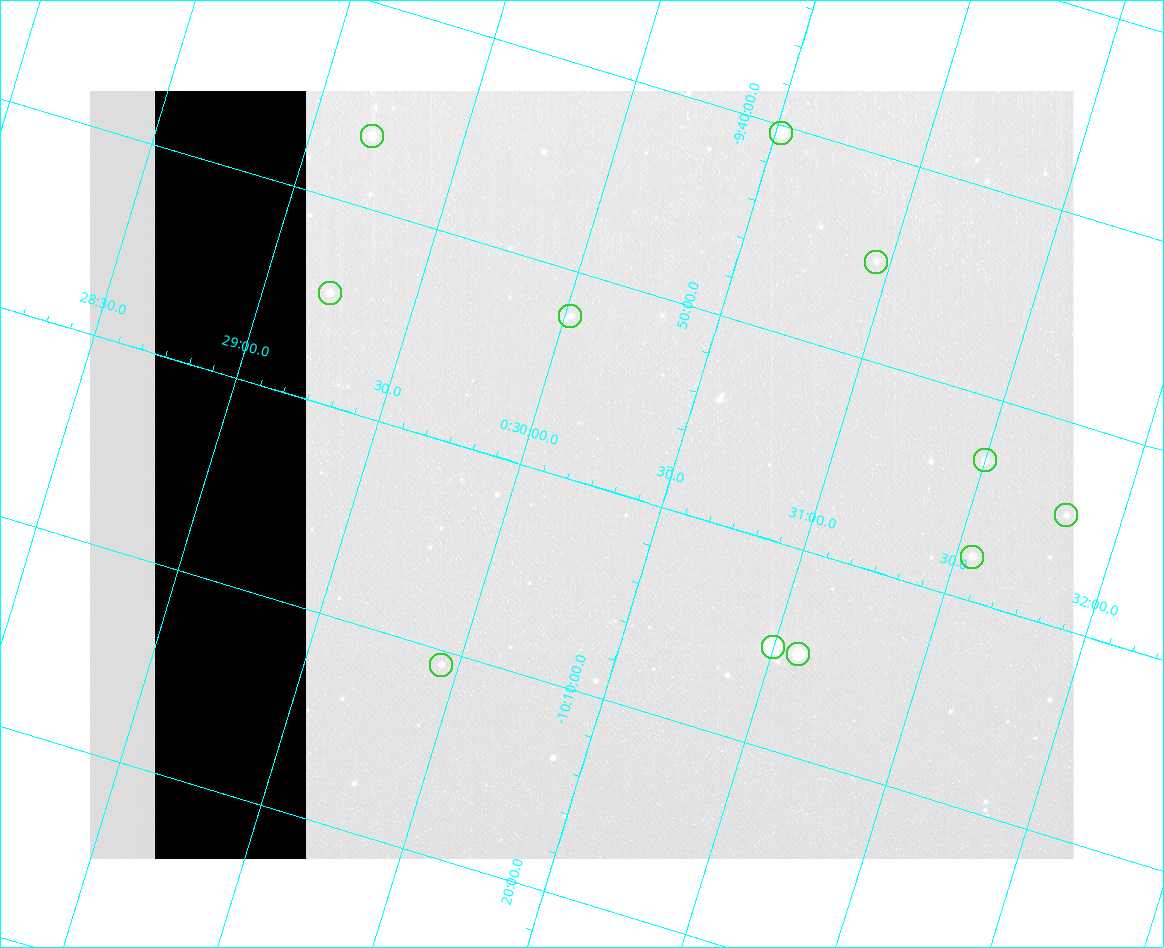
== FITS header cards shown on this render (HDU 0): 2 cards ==
NAXIS1  =                  984 / Size of image - Xaxis
NAXIS2  =                  768 / Size of image - Yaxis

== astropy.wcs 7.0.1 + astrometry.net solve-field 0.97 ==
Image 984 x 768 px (HDU 0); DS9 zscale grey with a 90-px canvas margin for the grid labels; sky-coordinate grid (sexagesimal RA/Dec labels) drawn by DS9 from the SOLVED WCS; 11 Tycho-2 reference stars matched to detected sources circled (green)
Header WCS: none
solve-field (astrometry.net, Tycho-2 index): SOLVED blind (the file carries no WCS)
Solved WCS: RA---TAN-SIP/DEC--TAN-SIP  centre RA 00:30:13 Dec -10:00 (7.55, -9.99 deg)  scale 2.99 arcsec/px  FOV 49.1' x 38.3'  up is -17 deg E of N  parity flipped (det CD > 0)
(file carries no celestial WCS; the grid is the blind solution)
Tycho-2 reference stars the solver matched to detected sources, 11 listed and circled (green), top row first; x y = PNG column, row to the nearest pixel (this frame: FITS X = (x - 90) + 1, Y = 768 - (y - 91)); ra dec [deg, ICRS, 3 dp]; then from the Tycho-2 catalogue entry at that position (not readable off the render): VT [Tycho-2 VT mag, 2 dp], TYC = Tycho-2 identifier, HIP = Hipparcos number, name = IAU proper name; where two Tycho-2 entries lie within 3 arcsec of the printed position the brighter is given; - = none
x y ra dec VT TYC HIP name
781 133 7.630 -9.673 9.11 5262-162-1 - -
372 136 7.300 -9.775 10.33 5262-1046-1 - -
876 262 7.738 -9.753 11.99 5269-2311-1 - -
330 293 7.305 -9.910 11.22 5262-533-1 - -
570 316 7.504 -9.871 11.88 5262-156-1 - -
985 460 7.875 -9.885 10.69 5269-806-1 - -
1066 515 7.954 -9.909 11.98 5269-2144-1 - -
972 557 7.888 -9.964 11.29 5269-2005-1 - -
773 647 7.750 -10.085 6.91 5269-2391-1 2431 -
798 654 7.772 -10.084 8.43 5269-2011-1 2444 -
441 665 7.486 -10.179 12.04 5265-73-1 - -